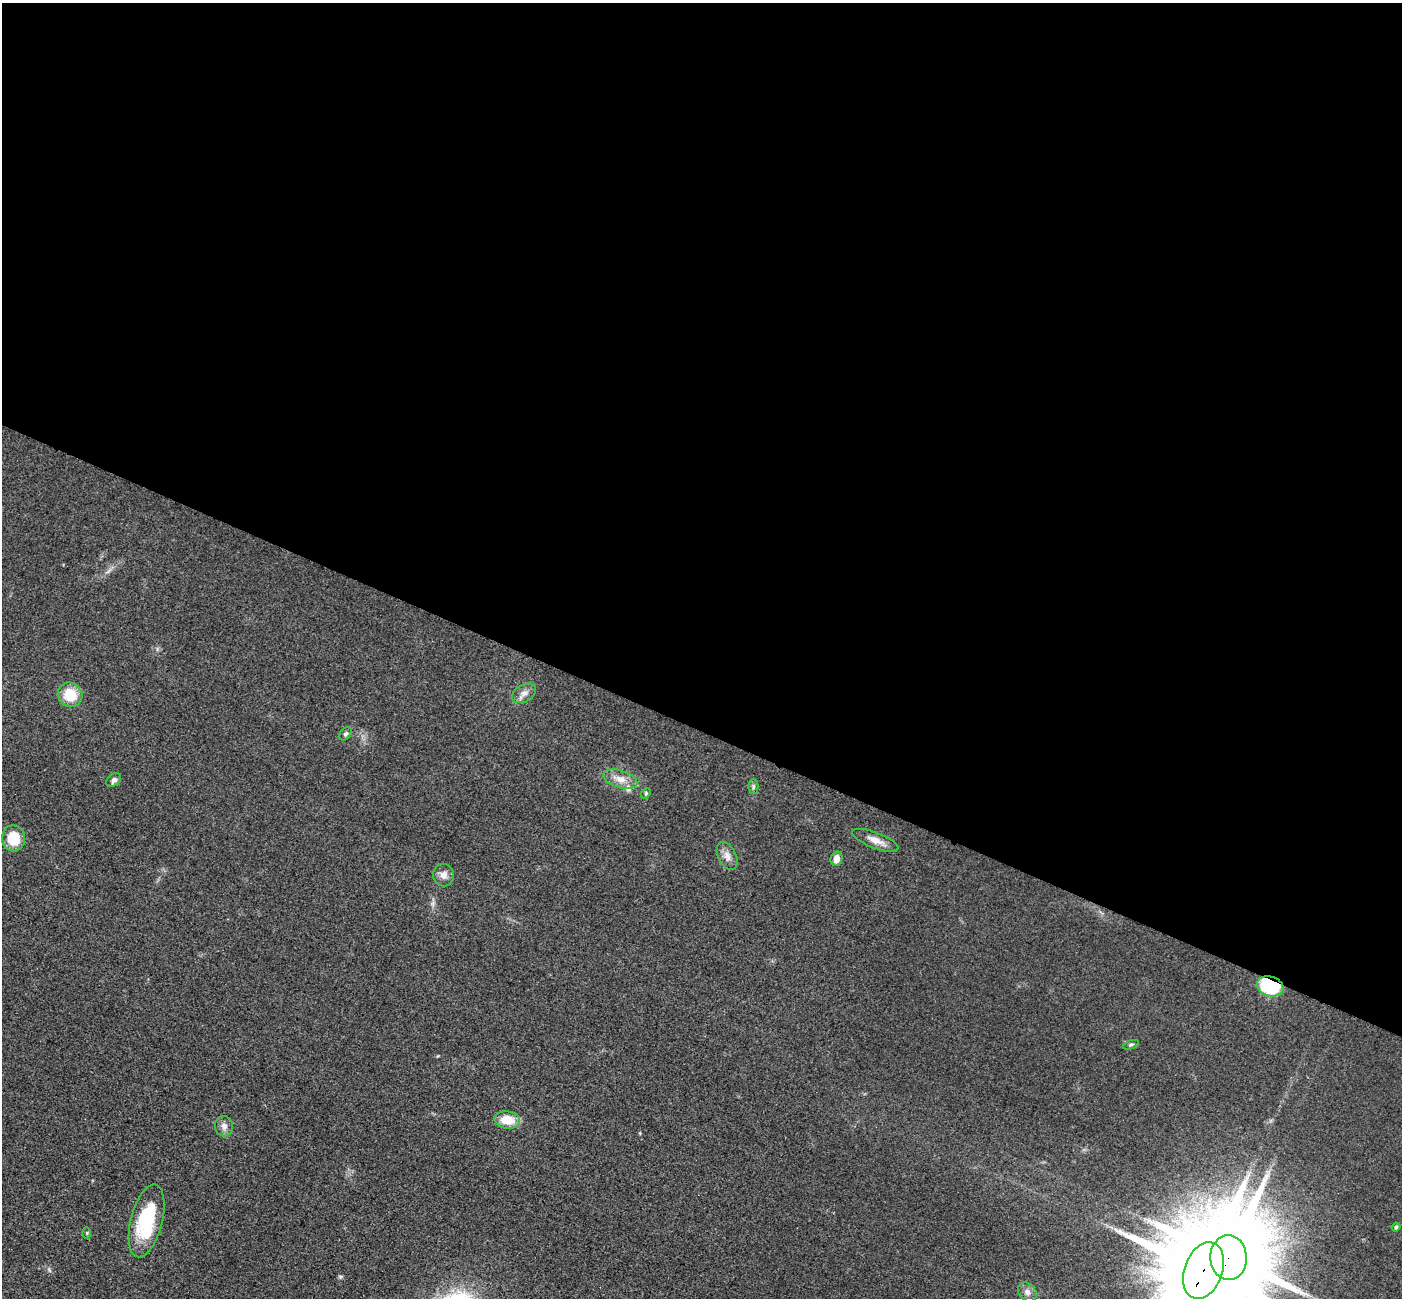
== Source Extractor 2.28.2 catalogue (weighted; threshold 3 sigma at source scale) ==
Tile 3 of 4 x 4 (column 3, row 1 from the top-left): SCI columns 2824-4223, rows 4195-5490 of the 5647 x 5660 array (HDU 1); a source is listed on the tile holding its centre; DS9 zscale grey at full resolution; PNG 1404 x 1300 px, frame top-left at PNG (2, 3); each listed source drawn as its Kron ellipse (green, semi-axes under 4 px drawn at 4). Shown black and unused: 56% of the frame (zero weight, under 3 of 4 exposures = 3% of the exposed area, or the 3 px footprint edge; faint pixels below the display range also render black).
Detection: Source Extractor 2.28.2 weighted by HDU 2 'WHT'; one run over the whole footprint, this tile lists its part. Background 0.0486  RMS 0.0085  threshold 0.0382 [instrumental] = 3 sigma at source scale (4.5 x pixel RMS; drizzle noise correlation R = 1.50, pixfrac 1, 0.05/0.05 arcsec/px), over >= 5 px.
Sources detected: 23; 1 inside a brighter listed object's ellipse — not listed separately; the other 22 listed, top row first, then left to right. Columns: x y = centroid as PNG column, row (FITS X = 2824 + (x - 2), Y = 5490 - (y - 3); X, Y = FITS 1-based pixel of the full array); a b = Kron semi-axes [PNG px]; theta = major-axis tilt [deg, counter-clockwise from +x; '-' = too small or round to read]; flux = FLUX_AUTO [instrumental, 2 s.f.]
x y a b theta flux
524 693 13 8 29 5.2
70 695 13 11 -40 21
346 734 7 5 50 1.8
620 779 17 8 -17 8.7
114 780 8 6 38 3.1
753 787 7 5 90 1.7
646 793 6 4 48 1.2
13 838 13 11 -80 24
875 840 25 7 -21 8.4
727 856 15 9 -64 6
837 859 7 6 - 7
443 875 11 10 - 5.5
1270 986 13 10 -16 57
1131 1045 8 4 19 1.6
507 1120 13 8 -9 18
224 1126 10 9 - 4.5
147 1221 37 16 75 56
1396 1227 4 4 - 1.2
87 1233 5 3 - 0.89
1229 1258 22 18 -88 13000
1203 1270 29 19 69 21000
1027 1292 10 8 -46 4.2
Overlapping masked pixels (flux is a lower limit): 3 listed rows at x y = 1270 986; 1229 1258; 1203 1270
Isophote crosses this tile's border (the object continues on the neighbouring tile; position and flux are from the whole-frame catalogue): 2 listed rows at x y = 1229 1258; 1203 1270